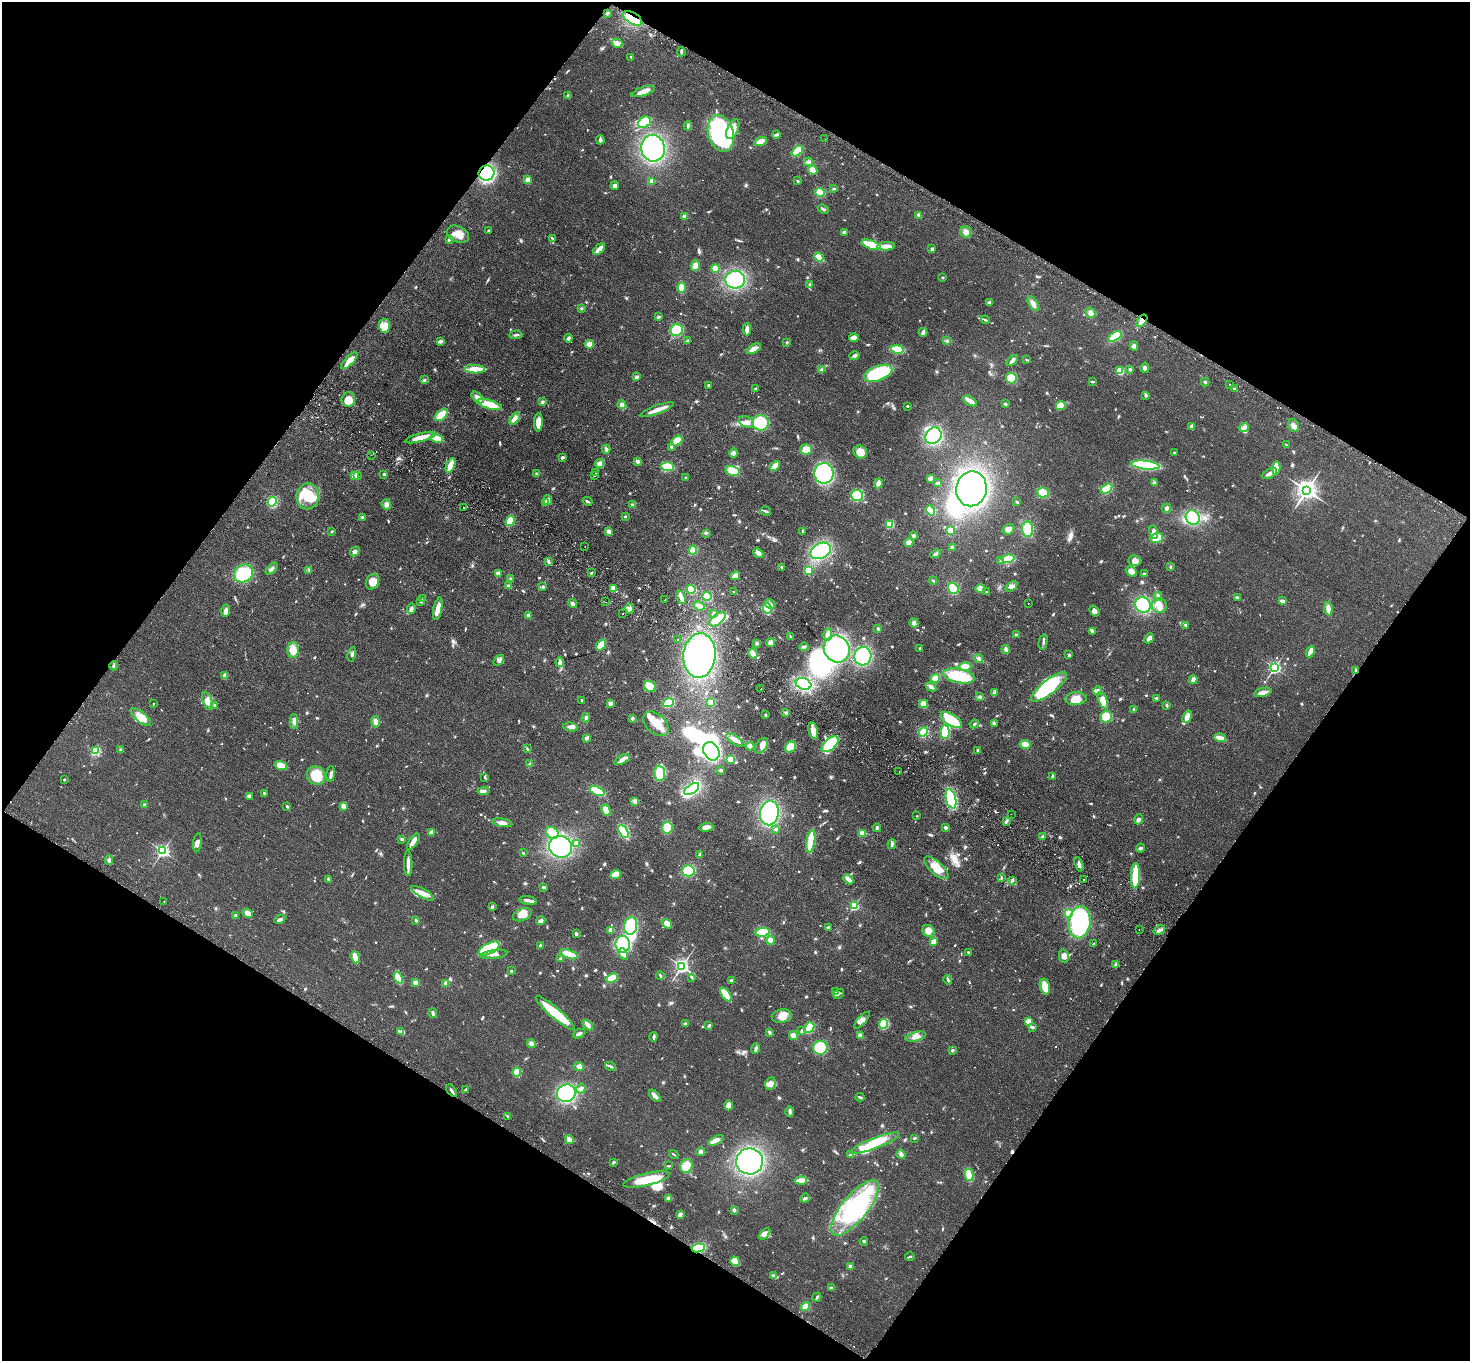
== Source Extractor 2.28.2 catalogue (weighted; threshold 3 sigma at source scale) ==
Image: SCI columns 36-5904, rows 202-5634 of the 5938 x 5974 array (HDU 1 of 3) = the unmasked area's bounding box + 8 px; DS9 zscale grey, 4 x 4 block average (1 PNG px = mean of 4 x 4 image px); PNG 1472 x 1363 px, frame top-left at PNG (2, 2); each listed source drawn as its Kron ellipse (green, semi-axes under 4 px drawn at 4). Shown black and unused: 48% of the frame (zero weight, under 2 of 3 exposures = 3% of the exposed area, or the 3 px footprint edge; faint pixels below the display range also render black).
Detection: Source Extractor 2.28.2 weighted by HDU 2 'WHT'. Background 0.0594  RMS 0.007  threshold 0.0316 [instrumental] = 3 sigma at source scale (4.5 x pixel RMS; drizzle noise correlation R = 1.50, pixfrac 1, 0.05/0.05 arcsec/px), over >= 5 px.
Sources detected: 1110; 3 too faint to see at this stretch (4 x 4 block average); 16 inside a brighter object's white glare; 15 cosmic-ray / hot-pixel residue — neither listed nor drawn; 12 coinciding with a brighter row at this scale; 62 inside a brighter listed object's ellipse — not listed separately; of the other 1002, all 500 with FLUX_AUTO >= 4.32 (the completeness limit of this list) listed and drawn (502 fainter detections not listed), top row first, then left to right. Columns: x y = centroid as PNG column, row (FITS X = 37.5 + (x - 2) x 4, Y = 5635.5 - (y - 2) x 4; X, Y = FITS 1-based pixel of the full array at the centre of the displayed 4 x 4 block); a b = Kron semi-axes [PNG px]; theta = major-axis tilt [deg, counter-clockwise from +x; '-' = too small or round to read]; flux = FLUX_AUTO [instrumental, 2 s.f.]
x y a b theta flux
607 13 3 2 - 9.8
633 18 11 5 -31 94
617 43 5 4 - 22
681 52 4 3 - 6.3
631 57 3 2 - 4.5
643 91 12 3 19 34
568 95 4 2 - 4.8
644 122 7 5 31 30
688 126 4 2 - 6.1
733 129 11 5 66 60
721 133 19 12 -74 660
776 135 4 2 - 8.4
825 139 2 2 - 6.3
600 140 4 2 - 16
761 141 6 3 24 33
653 148 13 12 - 540
797 151 6 4 42 120
808 162 4 3 - 14
813 170 5 4 - 38
487 173 8 7 - 290
528 180 3 2 - 32
797 181 3 2 - 4.9
652 182 4 3 - 20
615 186 4 4 - 12
834 189 3 2 - 6
820 192 5 4 - 50
823 209 6 2 -26 7.7
919 215 3 3 - 17
685 217 3 3 - 18
488 230 2 2 - 5
844 232 4 3 - 5.9
966 232 5 5 - 19
458 234 12 8 -25 50
552 238 4 2 - 4.8
450 239 3 2 - 9.2
871 245 10 4 -20 140
886 246 9 3 2 50
599 249 7 3 45 37
932 249 2 2 - 13
819 257 5 2 - 95
695 266 5 3 - 38
715 268 4 3 - 52
943 277 2 2 - 4.7
735 280 10 9 - 320
810 284 4 2 - 4.9
682 288 5 3 - 71
989 303 3 3 - 8
1033 304 8 4 -59 20
581 308 3 3 - 4.7
1091 313 5 4 - 18
658 317 3 2 - 7
985 320 4 2 - 5
1142 321 7 4 55 27
384 326 7 5 -87 46
747 329 6 3 86 17
677 330 6 6 - 110
923 332 4 2 - 22
516 335 7 2 5 9.4
1115 336 7 4 33 110
568 338 4 3 - 11
854 338 5 3 - 24
440 341 4 3 - 15
688 341 4 2 - 9.7
947 341 3 2 - 6.8
787 342 3 2 - 4.6
589 344 5 4 - 26
1134 346 4 4 - 14
754 349 8 3 28 32
897 349 6 3 -12 110
854 356 5 3 - 9.8
1027 360 4 2 - 4.6
349 361 11 3 45 51
1012 361 6 3 37 14
1145 368 5 3 - 12
475 369 10 4 -2 68
822 369 4 2 - 6.6
1130 369 2 2 - 20
1120 371 4 4 - 55
878 373 15 7 20 290
636 377 4 2 - 10
1011 378 5 5 - 75
424 380 2 2 - 7.9
1092 382 3 2 - 5.7
1205 382 4 2 - 6.5
1229 384 2 2 - 13
708 385 3 2 - 5.4
755 389 3 2 - 5.4
1235 389 2 2 - 38
1146 395 3 3 - 7.8
478 397 7 3 -41 30
348 399 7 6 - 60
970 401 8 4 -27 25
542 402 3 3 - 7.9
1005 404 4 3 - 5.3
489 405 13 4 -17 93
622 405 4 4 - 12
907 406 2 2 - 6.5
1061 406 5 3 - 67
657 410 18 3 20 40
441 415 8 4 42 71
515 418 7 4 56 21
538 422 9 4 88 36
746 422 8 5 -28 21
761 423 8 8 - 150
1192 426 3 2 - 18
1294 426 7 5 -72 17
1244 428 4 4 - 13
933 436 9 7 48 320
420 438 16 4 14 61
437 438 6 3 -14 73
677 441 6 4 32 46
1286 445 3 2 - 4.9
671 447 4 3 - 5.8
606 449 4 3 - 11
806 449 5 5 - 47
860 452 7 6 - 60
1174 452 2 2 - 9.1
733 453 5 4 - 12
371 455 2 2 - 13
563 457 3 3 - 8.5
638 461 4 3 - 12
600 463 5 4 - 19
450 465 7 3 67 57
1145 465 14 4 -6 370
775 466 6 3 46 41
667 467 6 4 -5 120
1276 468 6 3 -88 36
732 471 7 5 -14 58
536 473 3 2 - 4.6
595 473 2 2 - 6.6
824 473 10 9 - 320
1269 473 8 3 26 22
384 474 2 2 - 23
355 476 2 2 - 160
357 476 2 2 - 6
595 476 2 2 - 4.3
686 478 3 3 - 5.6
930 478 4 3 - 19
938 483 2 2 - 14
1154 483 3 3 - 6.3
878 484 5 3 - 20
971 489 17 15 79 820
1107 489 6 4 36 100
1307 490 3 3 - 3400
1043 492 6 5 - 56
857 495 6 5 - 150
308 496 13 11 78 110
548 500 5 3 - 20
587 501 5 2 - 6.2
272 502 5 4 - 74
545 502 2 2 - 58
1017 502 3 2 - 4.7
386 504 5 4 - 15
633 505 3 3 - 6.7
463 507 2 2 - 8.7
1166 508 4 4 - 13
766 511 5 2 - 12
931 511 5 4 - 85
625 516 3 2 - 4.5
362 517 3 3 - 7.5
1193 517 7 6 - 240
510 521 5 4 - 60
890 524 2 2 - 300
1009 529 6 5 - 17
1027 529 8 5 -88 66
950 530 4 3 - 67
332 531 2 2 - 5.8
609 531 3 2 - 24
802 531 3 2 - 4.6
1154 532 7 3 -78 23
706 533 4 2 - 5.7
914 535 3 3 - 9.8
1157 538 6 5 - 67
909 542 4 4 - 20
585 547 2 2 - 23
952 547 3 3 - 6.7
693 550 4 3 - 74
821 551 11 7 26 350
355 552 5 3 - 12
758 553 5 3 - 23
935 554 5 3 - 9
1008 559 6 4 6 140
1000 560 3 2 - 6.2
548 561 3 2 - 12
1134 561 6 5 - 21
781 567 3 2 - 5.2
1170 567 3 2 - 5
272 569 7 3 47 11
309 570 4 2 - 5.3
808 570 4 4 - 35
1131 571 6 5 - 41
498 573 4 3 - 19
591 573 3 2 - 4.6
243 574 10 8 31 170
1144 574 3 3 - 6.2
735 576 5 4 - 27
510 579 3 3 - 4.8
372 581 8 6 64 52
933 581 4 2 - 4.7
509 586 4 3 - 8.7
543 587 4 3 - 5.6
1011 587 7 3 38 14
613 588 3 3 - 29
953 588 6 5 - 100
691 589 4 4 - 70
980 589 5 4 - 26
734 592 4 2 - 4.4
986 592 2 2 - 5.9
707 596 4 3 - 160
1158 596 4 2 - 22
681 597 7 2 -68 32
1237 597 3 2 - 8.1
422 598 2 2 - 12
665 600 2 2 - 5.2
421 601 3 2 - 5.1
1282 601 3 2 - 13
606 602 2 2 - 4.5
1028 603 2 2 - 8.4
573 604 5 3 - 14
770 604 5 4 - 15
1143 605 8 7 - 180
699 606 6 2 -25 30
1159 606 7 7 - 36
411 608 5 3 - 18
767 608 5 4 - 120
438 609 11 3 78 42
630 609 5 3 - 19
1328 609 7 3 -81 28
226 611 6 4 86 17
1094 611 6 4 -53 16
623 614 2 2 - 5.3
714 614 3 2 - 23
528 615 2 2 - 54
718 619 9 5 39 81
914 623 4 3 - 17
1185 625 3 2 - 7.3
878 629 3 2 - 4.7
1092 631 4 3 - 8.7
828 634 6 3 78 25
1016 635 4 2 - 7.2
791 637 3 2 - 5.7
1149 638 5 3 - 15
678 639 2 2 - 7.6
771 642 4 4 - 23
1043 642 8 2 78 8.7
757 643 3 3 - 6.7
601 645 6 3 50 77
804 647 5 3 - 10
920 648 2 2 - 23
837 649 14 12 -52 470
1006 649 4 3 - 11
293 650 8 5 -90 45
1310 652 6 2 64 35
753 653 5 3 - 34
352 654 7 3 77 11
699 655 22 16 84 700
1069 655 3 2 - 4.6
863 656 9 8 - 280
979 659 4 3 - 8.7
498 660 6 4 48 13
560 662 4 3 - 17
114 666 4 2 - 5.1
965 667 6 3 2 80
1274 668 2 2 - 900
1356 670 3 2 - 6
224 675 4 4 - 9.2
959 676 16 7 -12 170
935 678 4 3 - 97
1193 680 4 3 - 20
803 684 8 5 -20 270
650 687 6 5 - 52
931 687 5 2 - 21
1049 687 22 7 37 410
761 689 2 2 - 10
1098 691 4 3 - 13
1263 692 9 3 14 32
995 693 3 3 - 7.6
980 697 4 3 - 9.2
1157 698 3 2 - 6.4
1076 699 10 6 3 46
207 701 9 4 -73 28
582 701 3 2 - 6.6
1103 701 8 4 -67 39
610 703 3 3 - 19
668 703 6 4 20 130
711 703 3 2 - 71
153 704 2 2 - 6.9
924 704 4 4 - 25
215 705 2 2 - 23
1167 705 4 2 - 5.6
1134 709 3 2 - 4.7
786 713 3 3 - 6.2
765 715 3 2 - 5.2
141 717 12 5 -38 44
1106 717 6 5 - 84
1187 717 6 4 68 40
586 718 4 3 - 7.2
632 718 3 2 - 11
951 720 12 5 -32 150
294 722 7 2 90 9.3
376 722 6 4 -81 24
994 723 3 3 - 6.1
656 724 15 9 -42 76
974 724 5 2 - 4.9
571 727 7 3 -10 17
813 731 8 4 -76 29
923 732 4 4 - 100
945 732 7 4 -86 100
586 738 4 3 - 11
1220 738 6 3 -17 38
735 740 10 3 -36 24
830 744 10 5 43 180
1025 745 5 3 - 46
750 746 4 4 - 25
761 746 9 5 54 24
791 747 6 5 - 58
527 749 4 2 - 5.3
121 750 4 2 - 6.7
95 751 3 3 - 43
711 751 9 7 -59 390
978 751 4 2 - 7.5
731 759 4 4 - 36
622 760 8 4 26 18
530 764 4 2 - 5.7
281 765 6 3 -17 71
721 770 3 2 - 9.7
899 772 2 2 - 4.6
660 773 7 5 -86 100
331 774 8 2 85 10
316 775 10 9 - 110
1052 776 3 2 - 7
485 777 3 2 - 4.7
64 780 2 2 - 4.9
692 789 8 4 34 300
484 791 6 3 4 10
597 791 7 3 -22 180
264 793 3 2 - 5.9
249 796 2 2 - 22
951 799 10 5 -76 310
635 801 4 3 - 19
144 805 2 2 - 5.1
287 806 4 2 - 4.4
343 806 4 3 - 22
606 810 6 4 -59 38
769 813 12 9 80 360
1011 814 2 2 - 5.7
917 816 2 2 - 5
1138 819 5 4 - 11
1006 821 4 3 - 10
502 823 10 3 -8 21
706 827 7 4 3 24
946 827 3 3 - 8.1
667 828 6 5 - 72
877 828 4 3 - 8.8
776 829 3 3 - 6.3
623 831 7 3 -60 240
431 832 4 3 - 31
552 833 7 5 -41 140
862 833 4 3 - 35
1043 836 4 3 - 7.4
402 839 2 2 - 8
811 841 11 3 81 190
413 842 9 3 56 37
197 843 9 3 83 19
576 843 3 3 - 17
892 844 5 2 - 9.7
560 847 11 10 - 480
1140 848 4 3 - 8.9
163 851 2 2 - 1100
523 853 2 2 - 7.4
700 855 3 2 - 13
109 860 4 3 - 9.9
408 863 12 3 -89 27
1079 865 7 3 -72 19
936 868 15 6 -43 65
688 871 6 5 - 180
615 875 5 3 - 74
1135 876 12 4 87 140
1001 877 3 2 - 4.6
328 879 3 2 - 5.1
848 879 6 3 -45 25
1012 880 3 2 - 6.2
1083 880 2 2 - 9.5
543 887 4 2 - 5.8
423 893 13 4 -29 39
528 900 9 3 -8 15
164 901 2 2 - 4.5
854 906 2 2 - 390
492 907 3 2 - 8.9
248 913 5 4 - 19
1069 913 4 4 - 39
236 915 2 2 - 30
522 915 10 6 23 42
280 919 6 3 27 12
416 920 4 3 - 6.7
541 921 4 3 - 15
1079 922 16 11 82 410
667 924 6 4 -36 25
631 926 9 6 80 150
828 927 2 2 - 8.8
611 930 4 4 - 20
1139 930 2 2 - 4.6
1159 930 6 3 34 15
928 931 6 5 - 32
762 932 7 4 9 100
576 934 3 2 - 13
770 940 4 4 - 23
933 942 3 2 - 36
623 944 8 7 - 180
1094 944 4 2 - 5.1
540 945 2 2 - 6.8
489 948 11 5 27 240
968 952 3 2 - 6.8
494 954 13 3 7 24
569 954 9 4 -21 56
623 954 6 4 -63 22
1064 956 7 5 -77 17
355 957 6 3 -72 57
560 959 3 2 - 5
1115 964 4 3 - 8.2
682 966 2 2 - 1500
511 971 2 2 - 17
660 976 4 2 - 6.1
691 977 4 2 - 4.9
398 978 6 3 -66 76
612 978 6 3 26 76
731 980 3 2 - 9.1
948 980 5 2 - 7.6
416 983 4 4 - 14
446 983 4 3 - 10
1045 986 8 5 -78 51
836 992 3 2 - 6.5
838 994 6 2 32 9.9
726 995 8 3 -52 93
433 1013 5 3 - 9.1
555 1013 25 5 -41 170
782 1016 10 6 10 41
862 1020 10 4 49 20
1028 1021 4 3 - 27
685 1024 2 2 - 36
884 1024 5 4 - 83
588 1025 6 3 -48 23
709 1025 3 2 - 8
1032 1027 4 2 - 11
809 1028 6 4 46 100
401 1031 3 3 - 6.9
801 1031 3 2 - 4.8
769 1032 3 2 - 7.9
579 1034 6 3 24 13
793 1036 4 3 - 33
860 1036 4 3 - 13
654 1037 5 2 - 8.7
916 1037 10 4 15 26
531 1044 4 4 - 14
820 1048 7 7 - 140
756 1049 5 2 - 10
952 1050 3 3 - 5.7
610 1066 5 2 - 6.9
579 1067 5 3 - 18
517 1072 4 4 - 42
771 1084 6 5 - 22
581 1089 5 4 - 14
466 1090 4 2 - 8.7
452 1091 7 2 -51 8.4
566 1093 9 8 - 310
655 1096 7 3 -47 21
860 1097 4 2 - 6.3
729 1105 5 4 - 33
790 1112 5 3 - 13
508 1116 4 2 - 5.5
914 1138 3 2 - 4.6
569 1139 4 3 - 22
716 1140 8 4 26 30
875 1143 26 5 21 100
701 1152 4 3 - 14
674 1154 5 2 - 4.4
851 1154 4 2 - 10
901 1154 5 3 - 18
750 1161 13 13 - 630
613 1162 4 2 - 5.2
668 1166 3 2 - 5
686 1166 7 6 - 52
969 1175 6 3 -77 85
646 1179 24 6 13 130
801 1180 6 2 3 83
669 1198 3 3 - 14
805 1198 5 3 - 9.6
855 1208 34 13 51 500
734 1210 3 3 - 6.4
680 1214 4 3 - 11
765 1234 7 4 47 18
864 1241 4 2 - 4.3
698 1248 7 4 9 93
910 1257 5 2 - 5.3
735 1261 5 4 - 65
851 1267 3 2 - 21
773 1276 3 3 - 12
831 1288 3 3 - 5.1
817 1297 5 2 - 7.3
806 1307 5 4 - 30
Overlapping masked pixels (flux is a lower limit): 5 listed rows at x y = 633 18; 487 173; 1142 321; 1356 670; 698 1248
Diffuse or blended objects may show on this block-average render without a row.